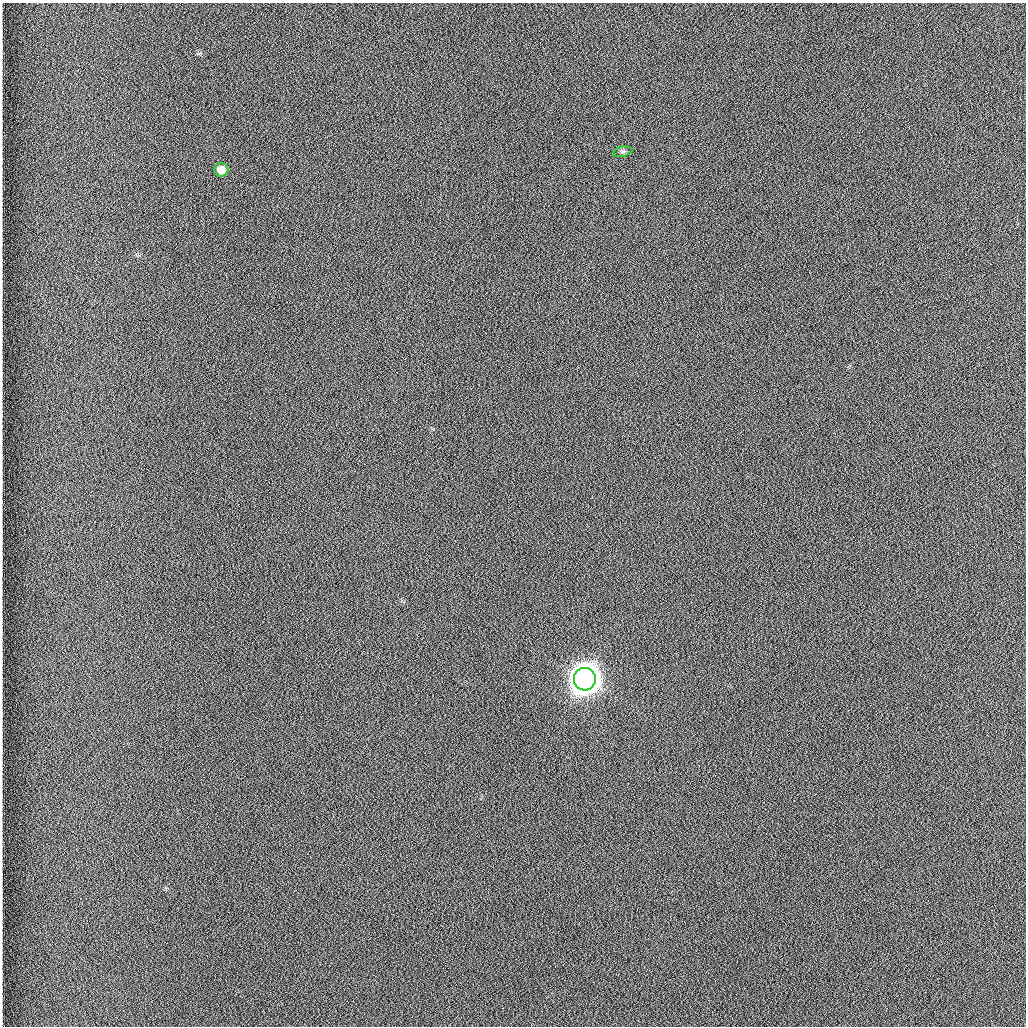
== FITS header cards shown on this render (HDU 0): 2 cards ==
NAXIS1  =                 1024 /fastest changing axis
NAXIS2  =                 1024 /next to fastest changing axis

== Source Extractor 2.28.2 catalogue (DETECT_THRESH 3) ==
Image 1024 x 1024 px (HDU 0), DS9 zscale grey, 1 PNG px = 1 image px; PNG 1028 x 1028 px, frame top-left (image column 1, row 1024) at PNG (2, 3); each listed source drawn as its Kron ellipse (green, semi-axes under 4 px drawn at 4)
Background 1260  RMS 5.9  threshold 17.7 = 3 sigma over >= 5 px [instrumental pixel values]
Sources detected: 3; all 3 listed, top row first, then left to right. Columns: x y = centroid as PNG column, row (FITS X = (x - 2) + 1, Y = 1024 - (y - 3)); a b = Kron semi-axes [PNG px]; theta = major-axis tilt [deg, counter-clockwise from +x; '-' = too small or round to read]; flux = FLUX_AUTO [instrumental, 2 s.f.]
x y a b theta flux
623 152 9 5 10 930
221 170 7 7 - 3900
585 679 11 11 - 990000